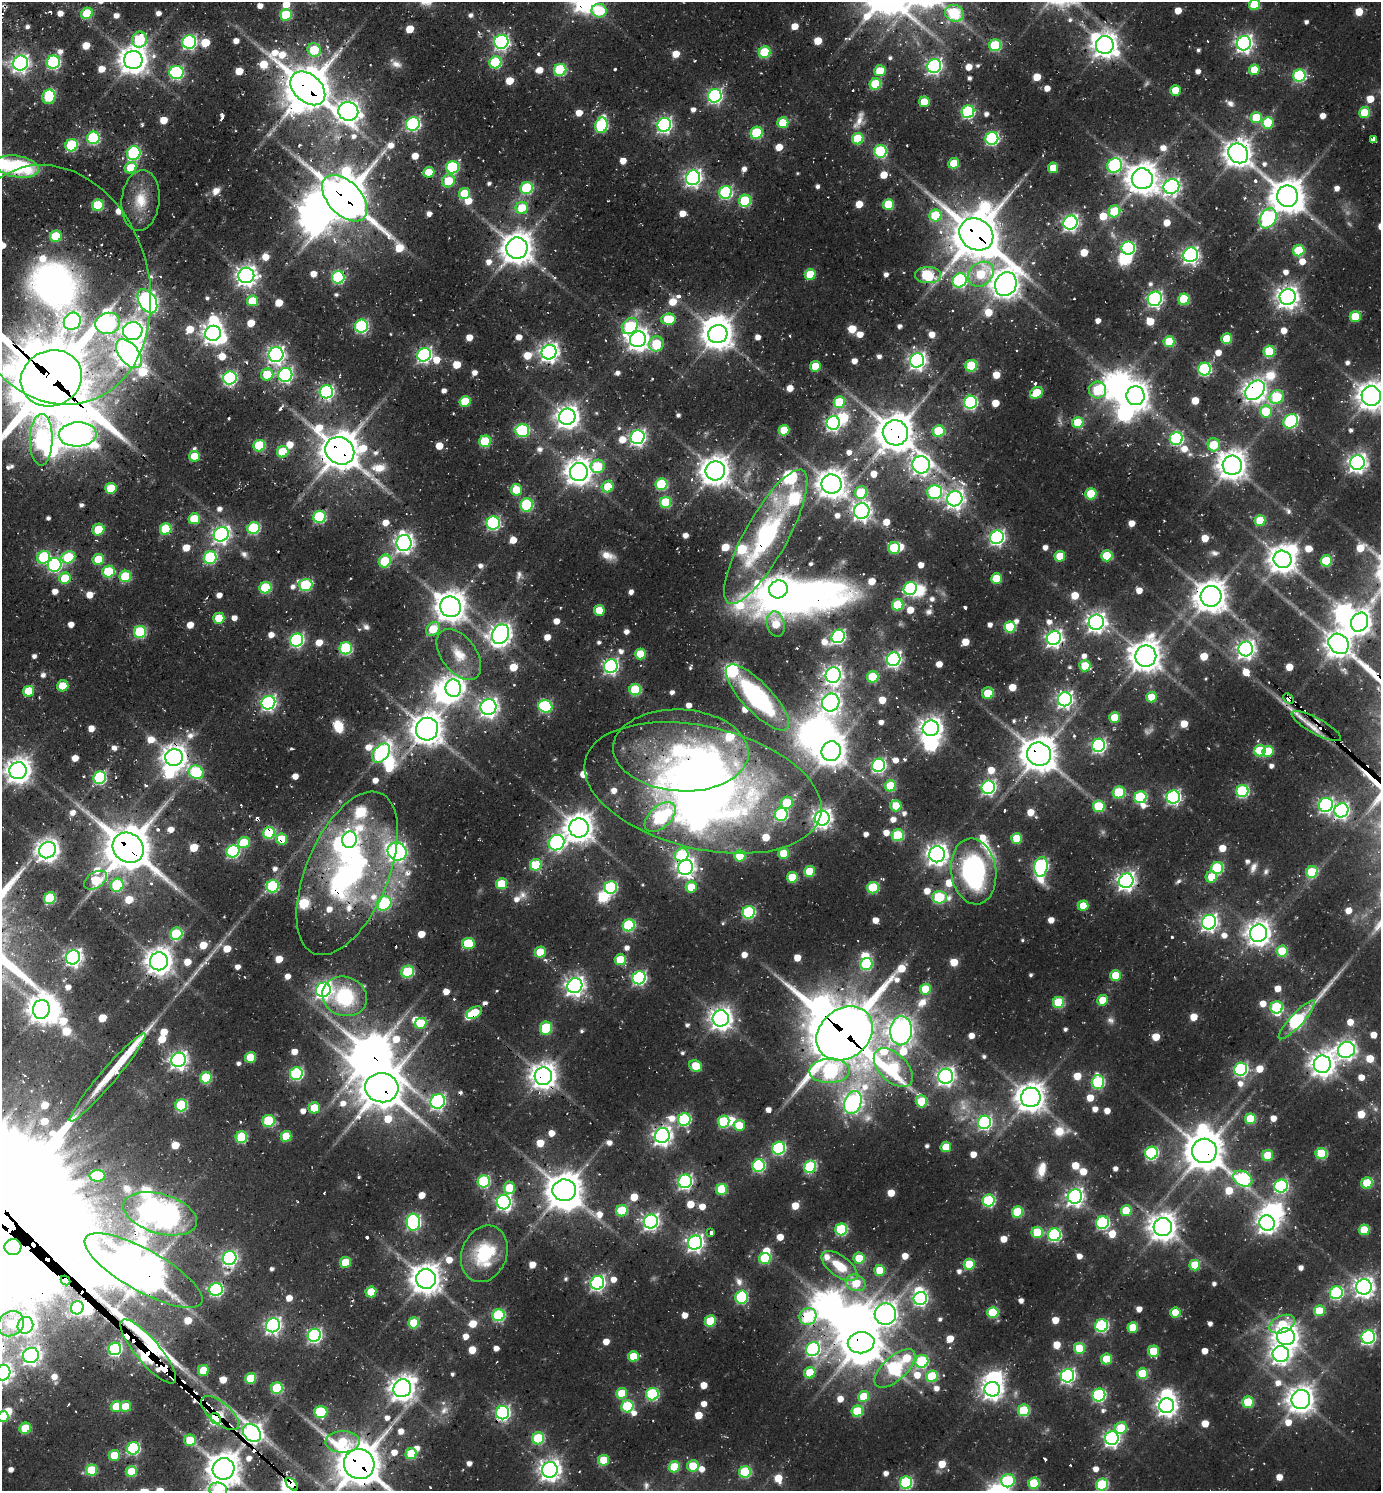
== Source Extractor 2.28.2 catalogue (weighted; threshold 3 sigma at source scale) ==
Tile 11 of 4 x 4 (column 3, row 3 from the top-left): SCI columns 3059-4437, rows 1535-3023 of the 6010 x 6001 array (HDU 1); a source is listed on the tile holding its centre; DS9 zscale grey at full resolution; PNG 1383 x 1493 px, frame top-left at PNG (2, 2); each listed source drawn as its Kron ellipse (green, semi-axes under 4 px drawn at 4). Shown black and unused: <1% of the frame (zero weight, under 2 of 3 exposures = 3% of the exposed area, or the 3 px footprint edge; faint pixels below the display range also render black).
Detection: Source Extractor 2.28.2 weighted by HDU 2 'WHT'; one run over the whole footprint, this tile lists its part. Background 0.0754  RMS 0.0087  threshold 0.039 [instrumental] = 3 sigma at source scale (4.5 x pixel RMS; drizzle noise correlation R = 1.50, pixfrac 1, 0.05/0.05 arcsec/px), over >= 5 px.
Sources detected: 1025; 12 too faint to see at this stretch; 57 inside a brighter object's white glare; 14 cosmic-ray / hot-pixel residue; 1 long thin detection or spike segment (spike, bleed or trail) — neither listed nor drawn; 21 inside a brighter listed object's ellipse — not listed separately; of the other 920, all 500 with FLUX_AUTO >= 24.9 (the completeness limit of this list) listed and drawn (420 fainter detections not listed), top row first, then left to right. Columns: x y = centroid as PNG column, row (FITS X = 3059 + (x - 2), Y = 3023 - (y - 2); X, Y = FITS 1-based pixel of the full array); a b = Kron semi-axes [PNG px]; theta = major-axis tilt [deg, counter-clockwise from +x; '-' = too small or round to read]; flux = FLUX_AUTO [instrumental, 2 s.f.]
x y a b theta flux
1255 5 5 5 - 38
599 11 7 6 - 59
87 13 6 5 - 45
954 13 10 8 -23 84
286 15 6 5 - 55
140 40 8 7 - 61
189 42 7 6 - 210
501 42 7 7 - 240
1244 43 7 7 - 390
995 45 6 6 - 75
1105 45 9 9 - 960
314 50 7 6 - 42
765 52 6 5 - 63
133 60 9 9 - 1300
53 62 7 6 - 160
495 62 6 6 - 79
20 63 8 7 - 360
934 66 7 6 - 270
560 70 6 6 - 93
1254 70 5 5 - 28
880 71 6 5 - 28
176 73 7 6 - 160
1299 75 6 6 - 120
875 84 5 5 - 54
308 88 20 13 -43 3400
1175 90 5 5 - 25
715 96 7 6 - 230
49 97 7 6 - 61
924 102 5 5 - 28
348 111 10 9 - 740
968 112 6 6 - 130
1365 113 5 5 - 39
1256 118 5 5 - 36
783 123 5 5 - 32
1268 123 6 5 - 45
413 124 7 6 - 170
602 125 8 6 75 120
664 125 7 6 - 260
756 133 6 6 - 71
93 138 6 6 - 110
992 138 6 6 - 170
858 139 6 5 - 47
1373 140 4 4 - 210
72 145 6 6 - 93
880 151 6 6 - 100
134 153 7 6 - 140
1238 153 11 9 -41 1200
954 163 5 5 - 33
1115 165 8 7 - 160
17 167 22 10 -10 79
452 167 6 6 - 100
131 168 6 5 - 27
1053 168 5 5 - 25
429 172 5 5 - 26
693 178 7 7 - 360
1142 179 10 10 - 1500
449 181 6 6 - 30
1171 186 8 7 - 380
527 188 6 6 - 91
726 192 6 6 - 140
464 193 6 5 - 36
1287 196 11 10 - 1700
345 198 28 16 -47 3800
141 200 30 19 84 27
745 201 6 6 - 68
888 204 5 5 - 43
98 205 6 5 - 54
522 208 6 6 - 34
1114 211 6 5 - 55
935 215 6 6 - 52
1268 218 10 7 59 190
1070 223 7 6 - 310
976 234 18 15 -36 3500
56 236 6 5 - 48
517 248 10 10 - 1600
1128 248 6 6 - 160
1299 251 6 5 - 43
1191 255 7 7 - 290
810 274 5 5 - 34
981 274 14 11 41 51
246 275 8 7 - 610
928 275 13 8 -1 90
338 277 6 6 - 110
960 280 7 6 - 150
1006 284 12 10 66 1200
54 285 122 95 -75 650
1288 297 8 8 - 750
1155 299 7 7 - 230
1184 299 5 5 - 58
147 301 13 8 -59 470
252 301 5 5 - 34
1355 316 5 5 - 32
668 319 7 5 3 41
72 321 9 8 - 330
108 323 12 10 16 260
362 326 6 6 - 150
630 326 9 7 42 73
133 331 10 9 - 740
213 333 8 7 - 540
718 334 10 9 - 1400
638 339 8 7 - 750
1227 339 5 5 - 34
1169 342 5 5 - 46
656 344 7 7 - 43
1269 351 6 5 - 56
549 352 7 7 - 510
129 354 17 9 -51 1100
276 355 7 7 - 360
424 355 7 6 - 260
917 360 7 7 - 390
815 366 5 5 - 27
971 366 6 5 - 67
1205 369 6 6 - 130
267 374 6 6 - 33
285 375 7 7 - 210
51 378 31 27 25 9800
230 378 7 6 - 180
1098 390 8 8 - 59
1255 390 11 8 44 810
326 392 7 6 - 230
1037 393 7 5 33 33
1135 396 9 9 - 1100
1371 396 10 9 - 1200
1276 397 7 6 - 64
465 401 5 5 - 39
839 402 6 5 - 53
970 402 6 6 - 170
1266 412 6 5 - 44
567 417 8 8 - 810
1291 421 8 6 38 140
1078 422 5 5 - 39
833 423 7 6 - 250
522 430 7 6 - 110
784 430 5 5 - 30
939 431 6 6 - 57
895 433 13 12 - 2400
78 434 19 12 3 930
638 437 7 6 - 290
1176 439 6 6 - 130
41 440 26 11 89 180
485 441 6 5 - 60
1214 445 7 6 - 34
259 446 6 5 - 69
340 451 15 13 -32 2800
283 452 6 5 - 49
194 456 5 5 - 25
1357 462 7 7 - 500
921 465 9 8 - 460
1232 465 9 9 - 1300
598 466 7 6 - 51
715 471 10 9 - 1300
579 472 9 9 - 1100
661 484 6 6 - 74
831 484 10 9 - 1200
608 487 6 5 - 28
111 488 5 5 - 33
516 490 6 5 - 27
935 492 7 7 - 140
861 493 6 6 - 64
1091 494 5 5 - 45
955 499 8 7 - 450
666 502 5 5 - 57
527 505 6 6 - 99
862 511 8 7 - 460
320 517 6 6 - 100
194 519 6 5 - 37
1260 520 5 5 - 34
493 523 6 6 - 160
254 528 6 6 - 100
166 529 6 5 - 58
98 530 6 5 - 44
221 534 8 7 - 350
766 537 76 21 61 170
997 537 7 6 - 260
404 543 8 7 - 480
894 548 6 6 - 54
1060 556 5 5 - 33
1107 556 5 5 - 41
44 557 6 6 - 91
68 557 7 6 - 58
210 558 6 6 - 110
98 559 6 5 - 32
1283 559 9 8 - 1200
385 561 7 6 - 57
1326 561 5 5 - 54
55 565 7 6 - 170
108 572 6 6 - 55
125 576 6 5 - 56
65 578 6 5 - 35
996 578 5 5 - 36
305 585 7 6 - 86
265 588 6 5 - 71
910 588 7 6 - 140
778 589 9 8 - 1000
1211 596 10 10 - 1600
898 605 6 5 - 56
450 607 10 10 - 1400
599 610 5 5 - 25
219 618 5 5 - 30
1096 622 7 7 - 530
1360 622 10 8 60 830
776 624 13 8 -76 26
1010 627 5 5 - 61
433 629 8 6 53 27
140 632 6 6 - 86
501 634 10 8 63 680
838 636 7 6 - 190
1054 638 7 6 - 390
297 640 7 6 - 190
1339 644 11 9 -45 1100
346 648 6 6 - 100
1246 649 7 7 - 470
459 654 29 17 -53 26
640 654 5 5 - 36
1146 656 10 10 - 1500
894 659 7 6 - 280
611 666 7 6 - 230
1085 666 6 5 - 32
833 675 8 7 - 470
873 677 6 5 - 59
63 686 6 5 - 29
453 688 9 8 - 530
635 690 6 5 - 60
29 691 5 5 - 36
988 693 6 5 - 28
757 697 43 14 -47 150
1151 697 5 5 - 27
1289 698 6 3 -45 47
1065 699 7 7 - 330
831 702 9 8 - 490
268 703 7 6 - 260
545 706 7 6 - 120
488 707 8 8 - 470
1115 717 5 5 - 31
1316 726 28 8 -29 35
931 728 8 7 - 760
427 729 11 11 - 1600
1099 745 7 6 - 210
681 750 68 41 -3 210
831 751 10 9 - 1400
1260 751 6 5 - 48
1268 751 5 5 - 32
381 753 11 7 51 220
1039 754 12 11 - 2000
174 757 9 8 - 1000
878 765 7 6 - 210
18 771 9 8 - 990
196 772 7 6 - 96
100 778 6 6 - 130
890 786 5 5 - 50
988 787 7 6 - 220
703 788 121 61 -13 690
1242 791 6 6 - 120
1119 792 6 6 - 64
1140 797 6 6 - 95
1173 797 7 6 - 220
787 803 6 6 - 39
1326 805 7 7 - 240
896 806 5 5 - 33
1099 806 6 5 - 51
1341 810 7 7 - 280
781 814 6 6 - 110
660 817 18 10 42 150
822 818 7 7 - 500
579 828 9 9 - 1300
269 833 6 5 - 79
898 835 6 6 - 62
1017 838 5 5 - 36
282 839 5 5 - 37
349 840 8 7 - 330
244 842 6 5 - 40
557 843 8 7 - 210
128 848 16 14 -39 4200
47 850 9 7 38 770
233 851 6 6 - 140
397 851 9 9 - 350
784 853 5 5 - 34
937 854 8 8 - 670
682 855 7 6 - 81
740 856 5 5 - 30
536 865 6 5 - 55
685 867 8 7 - 460
1041 867 10 6 82 210
1217 868 6 6 - 90
809 871 5 5 - 33
974 871 33 22 -82 170
1312 872 6 5 - 55
347 873 87 41 67 310
792 877 5 5 - 36
1211 877 6 5 - 26
95 880 12 8 31 40
1126 881 7 7 - 450
501 884 5 5 - 42
117 885 7 6 - 74
273 886 6 6 - 91
611 887 6 6 - 110
691 887 5 5 - 30
873 888 6 5 - 70
939 897 7 6 - 87
50 898 6 5 - 66
384 903 7 6 - 99
1083 906 5 5 - 26
749 912 6 6 - 110
1209 922 7 7 - 380
629 925 6 6 - 100
1258 933 8 8 - 890
176 934 6 6 - 68
468 943 6 5 - 57
1282 951 5 5 - 45
540 952 5 5 - 29
73 957 7 7 - 360
620 960 5 5 - 37
159 961 9 9 - 1100
866 964 6 6 - 86
408 972 6 6 - 71
1116 975 5 5 - 36
639 978 7 6 - 200
575 986 8 7 - 520
925 989 5 5 - 30
323 990 7 7 - 330
345 996 23 19 -20 74
1102 1000 5 5 - 25
1059 1002 5 5 - 58
1277 1007 6 6 - 82
41 1009 9 8 - 1200
474 1013 8 5 30 27
721 1018 8 8 - 790
1297 1020 25 6 47 200
421 1023 6 5 - 40
546 1028 7 6 - 59
901 1031 14 11 85 840
845 1033 30 24 39 6000
1346 1050 9 7 25 470
250 1057 5 5 - 33
178 1060 7 7 - 410
1322 1064 8 8 - 990
696 1066 7 5 -35 31
893 1068 24 14 -44 95
1241 1069 6 6 - 190
830 1071 20 12 2 170
296 1074 6 6 - 140
543 1076 9 9 - 1000
946 1076 7 7 - 410
107 1077 57 7 50 31
206 1078 6 5 - 53
1098 1082 7 6 - 110
382 1088 16 14 -6 2900
1031 1097 10 9 - 1300
438 1101 7 7 - 210
921 1101 6 5 - 38
853 1102 12 8 67 450
181 1105 6 6 - 83
314 1108 6 5 - 27
684 1119 6 6 - 120
1250 1119 5 5 - 38
268 1121 6 6 - 59
724 1121 6 6 - 59
985 1122 6 6 - 180
739 1125 5 5 - 28
286 1136 5 5 - 32
662 1136 8 7 - 480
241 1137 6 5 - 63
946 1147 5 5 - 27
779 1148 6 6 - 140
1204 1151 12 12 - 2400
1151 1153 6 6 - 150
1321 1154 5 5 - 59
1268 1155 5 5 - 38
759 1166 6 6 - 120
810 1167 6 6 - 100
97 1176 8 5 -2 51
1243 1179 10 7 -31 130
484 1181 6 6 - 110
685 1181 7 6 - 230
1367 1183 6 5 - 44
1281 1186 7 6 - 160
509 1188 6 5 - 27
722 1189 6 5 - 47
564 1190 12 11 - 1900
1075 1196 7 7 - 410
989 1201 6 6 - 100
504 1202 7 7 - 290
622 1211 6 5 - 51
1126 1211 5 5 - 37
1017 1212 6 5 - 57
160 1214 38 19 -16 1400
413 1222 8 6 -86 230
651 1222 7 7 - 330
1102 1223 6 6 - 140
1267 1223 8 7 - 540
1163 1227 9 9 - 1200
841 1229 6 6 - 89
1364 1230 5 5 - 39
1037 1232 5 5 - 39
711 1233 3 3 - 36
1054 1235 6 6 - 150
695 1243 7 7 - 370
13 1247 8 8 - 930
484 1254 29 22 69 55
230 1258 7 6 - 250
765 1258 6 5 - 63
859 1258 5 5 - 28
345 1262 5 5 - 32
969 1264 5 5 - 44
1195 1265 5 5 - 39
840 1266 21 10 -36 28
880 1270 5 5 - 27
143 1271 66 21 -29 3000
426 1279 10 10 - 1400
65 1281 5 4 - 230
597 1283 7 6 - 270
856 1283 10 8 -22 35
1364 1287 8 7 - 620
216 1289 7 6 - 180
371 1292 5 5 - 36
1336 1293 6 6 - 140
742 1297 6 6 - 100
920 1298 7 6 - 200
77 1308 7 6 - 170
1319 1311 5 5 - 33
993 1312 5 5 - 55
1175 1313 5 5 - 28
885 1314 11 10 - 880
499 1315 6 6 - 100
808 1317 9 8 - 94
710 1321 6 5 - 44
414 1323 5 5 - 43
11 1324 14 11 40 26
1282 1324 13 8 23 29
25 1325 8 7 - 360
273 1325 7 6 - 310
1102 1326 6 6 - 130
1133 1327 5 5 - 34
314 1335 7 6 - 200
1286 1337 9 8 - 1000
1368 1337 7 6 - 240
861 1343 13 10 9 2100
1079 1348 5 5 - 48
115 1349 6 6 - 150
813 1349 7 6 - 210
148 1351 40 12 -50 2400
1153 1351 6 5 - 38
1281 1354 8 8 - 500
31 1355 8 7 - 420
633 1356 5 5 - 25
1106 1359 5 5 - 34
922 1361 6 6 - 99
895 1368 25 12 42 170
203 1370 6 5 - 30
3 1373 8 7 - 410
810 1373 6 5 - 32
1143 1374 5 5 - 46
932 1376 6 5 - 61
1067 1376 7 6 - 260
251 1378 5 5 - 47
277 1388 6 5 - 65
402 1388 9 8 - 980
992 1389 8 7 - 550
622 1393 5 5 - 33
652 1394 6 6 - 110
1099 1395 6 6 - 150
864 1396 5 5 - 34
1301 1399 9 9 - 1100
1248 1402 5 5 - 52
126 1406 6 5 - 27
627 1406 6 6 - 77
1167 1406 7 7 - 590
116 1407 5 5 - 29
1024 1410 6 5 - 58
857 1411 6 5 - 48
321 1412 7 6 - 74
220 1413 23 10 -40 100
503 1413 7 6 - 240
3 1417 5 5 - 45
216 1419 6 4 -58 210
25 1428 6 5 - 33
1121 1428 6 5 - 34
252 1433 10 8 -47 530
538 1438 6 6 - 73
1112 1438 7 7 - 340
190 1440 6 5 - 41
342 1442 17 11 0 48
133 1448 6 6 - 140
411 1454 5 5 - 42
114 1455 5 5 - 29
604 1460 5 5 - 33
359 1464 15 15 - 3400
693 1466 6 5 - 30
674 1467 5 5 - 42
224 1469 11 11 - 1800
92 1470 5 5 - 49
550 1470 8 7 - 680
131 1472 5 5 - 35
745 1472 6 5 - 76
1008 1481 7 6 - 95
906 1483 6 6 - 110
1034 1483 5 5 - 57
292 1484 7 4 -47 190
1102 1485 6 5 - 88
218 1490 9 7 -8 72
Overlapping masked pixels (flux is a lower limit): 52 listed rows (the first 20) at x y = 501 42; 308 88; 345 198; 976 234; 1006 284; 54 285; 51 378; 1255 390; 326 392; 895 433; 340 451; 921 465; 862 511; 766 537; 1289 698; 1316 726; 681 750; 1039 754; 174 757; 196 772
Isophote crosses this tile's border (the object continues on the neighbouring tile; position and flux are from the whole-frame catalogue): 8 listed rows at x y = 1255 5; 54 285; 51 378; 1371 396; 3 1373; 3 1417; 359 1464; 218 1490